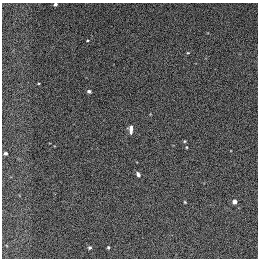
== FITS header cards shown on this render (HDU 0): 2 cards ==
NAXIS1  =                  256
NAXIS2  =                  256

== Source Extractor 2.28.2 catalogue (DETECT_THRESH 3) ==
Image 256 x 256 px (HDU 0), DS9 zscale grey, 1 PNG px = 1 image px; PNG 260 x 260 px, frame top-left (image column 1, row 256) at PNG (2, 3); no overlay
Background 1040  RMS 30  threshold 89.2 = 3 sigma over >= 5 px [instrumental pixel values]
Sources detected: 11; all 11 listed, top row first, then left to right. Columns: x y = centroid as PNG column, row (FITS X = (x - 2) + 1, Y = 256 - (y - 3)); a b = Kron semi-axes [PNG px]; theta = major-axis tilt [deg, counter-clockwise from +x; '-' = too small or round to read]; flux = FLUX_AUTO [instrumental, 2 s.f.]
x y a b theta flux
55 4 4 3 - 3700
188 53 4 3 - 1500
89 91 4 3 - 4600
131 130 9 4 -90 10000
186 147 4 3 - 1500
5 153 5 4 - 4600
138 174 6 4 -54 4800
185 202 3 2 - 1600
234 202 4 4 - 9700
108 247 4 3 - 2400
90 248 4 4 - 3000
At the frame edge (FLAGS 8, measured only in part): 1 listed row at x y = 55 4